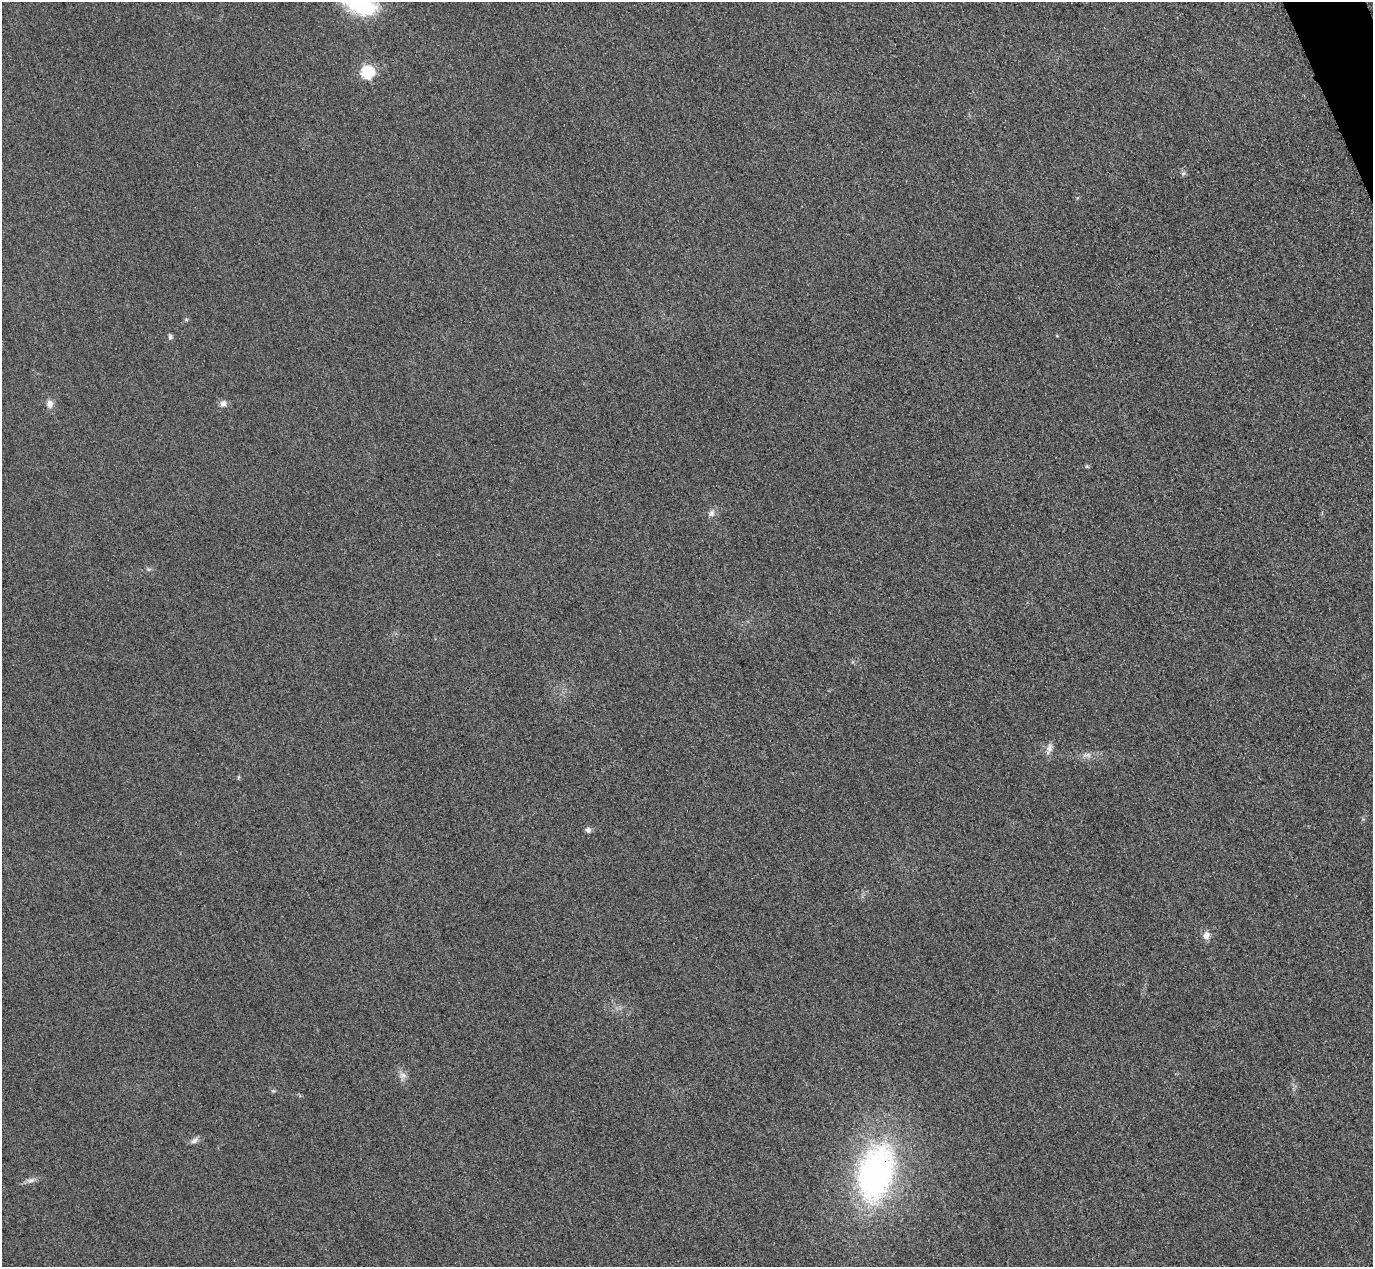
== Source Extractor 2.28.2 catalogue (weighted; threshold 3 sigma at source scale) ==
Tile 10 of 4 x 4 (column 2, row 3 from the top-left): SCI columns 1402-2772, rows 1568-2832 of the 5546 x 5533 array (HDU 1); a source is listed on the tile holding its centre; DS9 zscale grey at full resolution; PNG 1375 x 1269 px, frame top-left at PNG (2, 2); no overlay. Shown black and unused: <1% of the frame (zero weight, under 3 of 4 exposures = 3% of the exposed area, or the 3 px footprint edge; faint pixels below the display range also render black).
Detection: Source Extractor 2.28.2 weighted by HDU 2 'WHT'; one run over the whole footprint, this tile lists its part. Background 0.148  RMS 0.019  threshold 0.0859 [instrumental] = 3 sigma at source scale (4.5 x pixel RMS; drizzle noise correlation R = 1.50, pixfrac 1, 0.05/0.05 arcsec/px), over >= 5 px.
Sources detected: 18; all 18 listed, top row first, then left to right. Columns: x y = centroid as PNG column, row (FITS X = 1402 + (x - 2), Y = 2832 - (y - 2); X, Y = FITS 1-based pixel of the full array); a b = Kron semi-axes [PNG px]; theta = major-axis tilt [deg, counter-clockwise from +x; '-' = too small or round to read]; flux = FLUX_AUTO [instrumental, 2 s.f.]
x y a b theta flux
359 3 29 15 -28 220
367 72 6 6 - 240
1183 173 7 5 42 4
186 319 6 4 -19 2.4
170 336 8 5 -83 4.7
50 404 10 8 -84 11
223 404 9 8 - 8.4
1087 466 5 5 - 2.5
711 513 11 8 47 8.3
1049 748 14 8 80 11
1087 755 15 6 5 11
238 778 6 3 72 2
588 830 8 7 - 5.8
1206 935 10 8 79 12
403 1075 11 9 -23 10
194 1141 12 6 28 8.2
876 1173 63 37 75 540
30 1180 13 7 20 8.5
Overlapping masked pixels (flux is a lower limit): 1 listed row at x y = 876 1173
Isophote crosses this tile's border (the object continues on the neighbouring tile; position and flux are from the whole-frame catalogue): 1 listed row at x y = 359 3